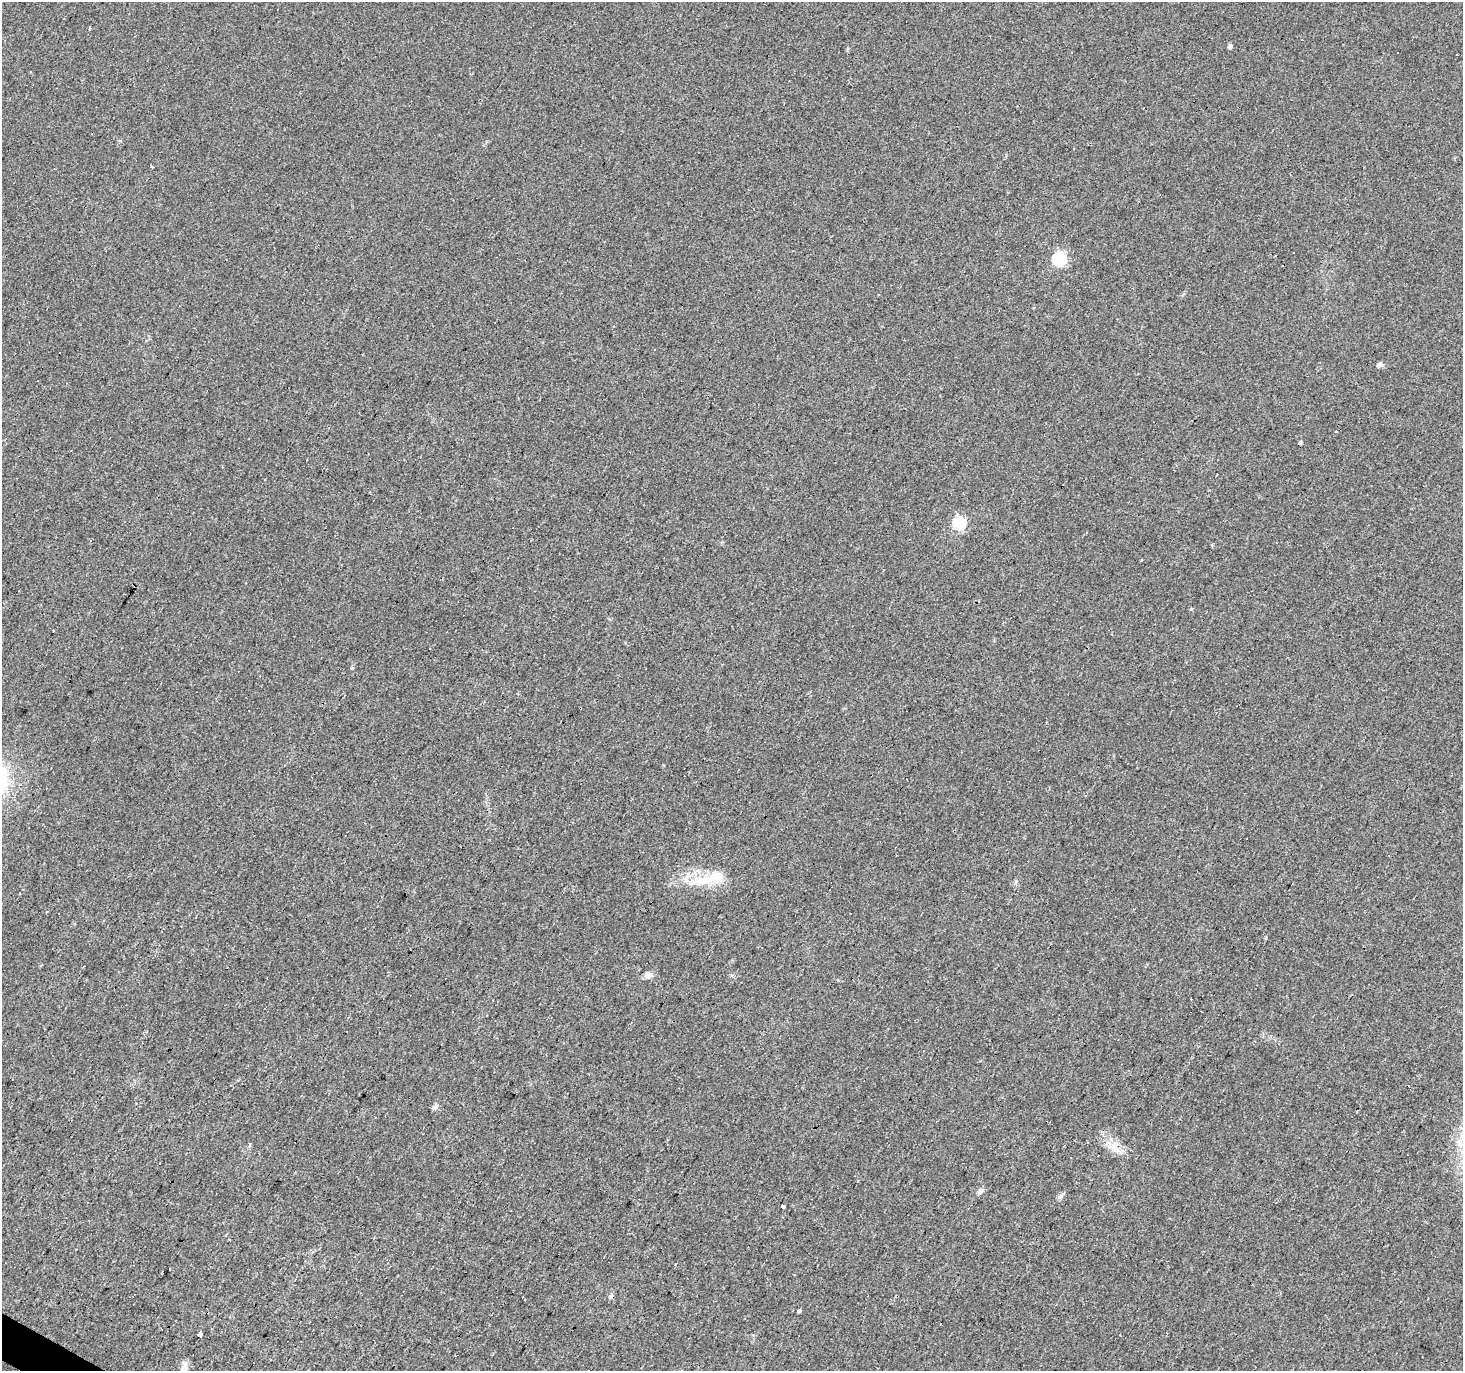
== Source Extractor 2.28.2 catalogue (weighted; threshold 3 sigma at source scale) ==
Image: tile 7 of 4 x 4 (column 3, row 2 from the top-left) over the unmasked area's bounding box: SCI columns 2921-4381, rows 2928-4296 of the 5844 x 5921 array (HDU 1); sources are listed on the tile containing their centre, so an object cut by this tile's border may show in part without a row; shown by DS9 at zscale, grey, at full resolution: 1 PNG px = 1 image px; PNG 1465 x 1373 px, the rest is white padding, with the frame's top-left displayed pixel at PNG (2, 2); no overlay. <1% of this frame is shown black and not used: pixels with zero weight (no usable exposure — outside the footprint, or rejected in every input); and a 3 px margin inside the footprint's outer edge (the drizzle kernel's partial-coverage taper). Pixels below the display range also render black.
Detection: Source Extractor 2.28.2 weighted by HDU 2 'WHT'; one run over the whole footprint, this tile lists its part. Background 0.0217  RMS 0.0064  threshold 0.0287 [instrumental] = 3 sigma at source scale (4.5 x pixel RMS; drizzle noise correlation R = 1.50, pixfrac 1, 0.0396/0.0396 arcsec/px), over >= 5 px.
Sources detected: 36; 12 cosmic-ray / hot-pixel residue — not listed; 1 inside a brighter listed object's ellipse — not listed separately; the other 23 listed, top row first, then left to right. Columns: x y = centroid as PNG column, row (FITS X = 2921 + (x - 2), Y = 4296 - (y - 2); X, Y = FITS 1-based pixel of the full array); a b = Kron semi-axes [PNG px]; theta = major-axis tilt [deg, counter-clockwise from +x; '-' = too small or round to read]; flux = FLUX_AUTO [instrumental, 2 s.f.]
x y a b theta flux
89 28 3 3 - 4.3
1230 46 6 4 43 1.4
31 71 3 3 - 3
151 167 3 3 - 10
1059 259 6 6 - 93
1379 365 9 6 9 1.8
1335 432 3 3 - 1.2
1300 443 4 4 - 2.5
959 523 6 6 - 66
1085 796 3 3 - 0.75
703 881 33 12 5 19
648 975 12 8 12 2.8
136 1103 3 3 - 0.62
436 1106 7 5 42 1.6
1459 1142 10 8 -78 4.7
1115 1149 13 10 -2 5.8
980 1191 9 8 - 2
1061 1196 8 5 37 1.6
783 1206 4 3 - 10
229 1240 3 2 - 0.57
799 1311 3 3 - 22
200 1334 3 3 - 130
185 1365 6 4 17 1.8